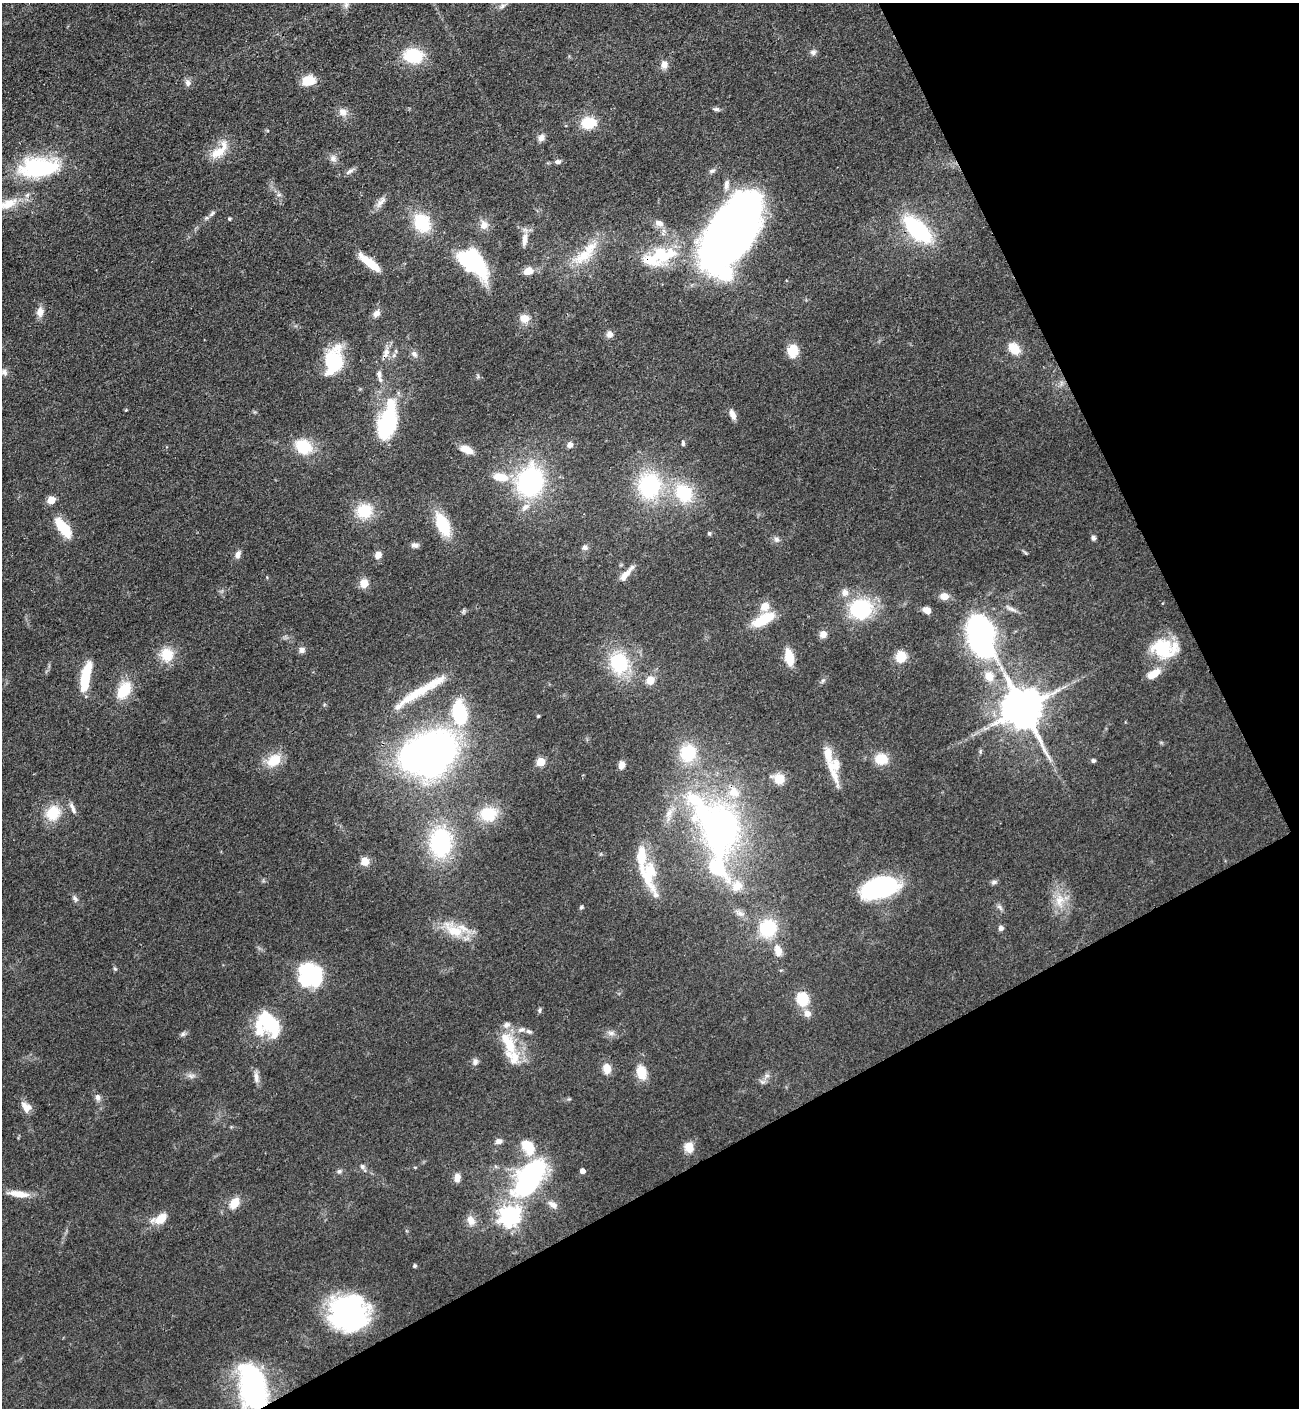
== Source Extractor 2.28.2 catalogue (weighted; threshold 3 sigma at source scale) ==
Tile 12 of 4 x 4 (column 4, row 3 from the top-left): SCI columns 4270-5566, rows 1506-2911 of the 5807 x 5823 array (HDU 1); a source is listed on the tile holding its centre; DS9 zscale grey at full resolution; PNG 1301 x 1410 px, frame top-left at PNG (2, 3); no overlay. Shown black and unused: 26% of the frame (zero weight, under 3 of 4 exposures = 9% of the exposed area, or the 3 px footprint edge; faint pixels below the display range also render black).
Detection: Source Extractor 2.28.2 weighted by HDU 2 'WHT'; one run over the whole footprint, this tile lists its part. Background 0.0404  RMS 0.0045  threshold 0.0201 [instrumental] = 3 sigma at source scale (4.5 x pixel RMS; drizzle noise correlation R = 1.50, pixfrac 1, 0.05/0.05 arcsec/px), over >= 5 px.
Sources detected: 182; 9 inside a brighter object's white glare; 1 long thin detection or spike segment (spike, bleed or trail) — not listed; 19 inside a brighter listed object's ellipse — not listed separately; the other 153 listed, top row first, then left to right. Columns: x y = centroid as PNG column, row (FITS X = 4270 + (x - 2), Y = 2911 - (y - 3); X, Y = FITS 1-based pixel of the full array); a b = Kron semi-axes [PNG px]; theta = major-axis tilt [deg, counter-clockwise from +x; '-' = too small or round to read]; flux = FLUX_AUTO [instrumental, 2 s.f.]
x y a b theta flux
346 5 10 6 80 1.8
502 6 10 5 31 1.4
813 52 8 7 - 1.5
413 56 19 15 -6 19
664 64 10 9 - 2.7
308 81 13 9 12 8.7
188 83 9 8 - 1.9
716 109 8 5 -8 1
343 112 12 10 -12 3.2
589 123 15 11 8 12
541 138 10 8 62 2.1
220 151 30 12 44 9
333 159 10 8 -16 2
558 162 7 5 17 1.4
39 168 48 23 4 42
350 171 13 5 33 1.7
712 171 9 5 14 1.1
726 185 14 7 86 2.9
381 202 20 7 50 3
7 204 34 13 17 12
212 213 10 5 47 1.4
229 219 4 4 - 0.63
422 223 18 14 -60 22
659 223 11 7 -19 2.8
484 225 11 10 - 3.6
917 229 27 12 -43 53
732 231 68 35 51 290
525 239 18 7 83 3.6
584 255 33 16 37 14
663 255 41 23 12 26
370 263 26 7 -39 11
470 263 35 16 -51 30
528 271 10 8 23 4.3
40 312 11 8 83 3.5
376 313 9 7 41 2.5
525 318 10 9 - 4.9
610 334 8 7 - 2.2
1014 348 10 8 -47 11
793 351 13 10 84 8.3
386 353 14 8 75 3.3
414 354 10 6 -51 1.7
394 355 6 5 - 1
333 361 24 20 -59 21
4 372 10 6 -69 1.5
379 374 10 6 -84 1.6
126 410 4 3 - 0.39
732 414 11 6 -67 2.8
388 422 25 12 74 63
683 443 6 4 -90 0.89
570 445 7 7 - 2.1
303 447 19 15 -26 15
466 450 13 7 -24 6.8
500 477 18 10 -8 9.4
530 482 29 24 72 65
649 486 26 23 87 40
684 493 21 17 -50 22
51 500 5 5 - 10
364 511 16 14 8 14
443 525 26 12 -66 18
63 527 23 9 -52 15
709 533 5 4 - 0.65
1093 538 6 5 - 1.4
776 539 8 7 - 1.5
415 545 10 6 -6 1.5
585 548 7 6 - 1.3
238 554 10 7 68 2.1
378 555 8 7 - 2.9
626 574 26 6 50 3.9
364 583 10 9 - 4.5
845 592 10 9 - 2.8
944 596 10 8 0 3.5
765 606 11 10 - 4.9
861 609 18 16 11 39
927 610 7 6 - 4.1
763 619 26 10 27 14
823 634 8 7 - 3
981 636 42 25 -77 96
1164 649 32 21 -5 21
302 650 8 8 - 1.7
167 655 15 13 -75 11
789 657 15 8 -79 11
901 657 12 10 75 7.8
619 663 22 18 -71 27
1154 674 15 8 32 6.9
86 677 33 8 79 17
650 680 8 8 - 5.4
124 690 20 12 58 13
1023 709 12 11 - 1800
459 713 23 14 -80 32
538 716 4 3 - 0.58
425 753 41 29 37 190
688 753 17 15 61 20
881 759 13 10 -15 9.6
274 760 17 13 33 10
1093 761 5 4 - 1.1
541 762 5 5 - 15
621 765 8 6 85 3.1
832 770 40 8 -66 7.6
779 779 12 10 -22 6.9
73 808 17 5 -66 2.2
53 813 17 15 53 12
488 814 14 12 -10 16
719 828 75 48 -68 150
441 843 29 22 87 45
641 857 40 12 -87 11
365 861 5 5 - 15
994 882 9 5 11 1.1
880 888 36 18 15 51
75 899 9 5 -62 1.2
1059 900 17 12 75 7.2
581 907 6 4 46 0.66
1000 907 10 4 -57 1.1
740 913 12 6 -25 2.2
768 928 17 15 63 25
1001 928 6 6 - 1.5
455 931 35 16 -35 13
778 950 16 10 -74 4.7
115 969 5 4 - 0.58
308 971 29 17 62 26
802 999 12 10 -79 13
539 1010 7 4 -86 0.73
807 1014 9 8 - 3
272 1026 28 21 -64 20
521 1030 11 7 12 2.1
611 1033 10 6 -9 1.8
183 1034 8 5 37 1.1
508 1043 38 15 -66 15
475 1062 8 8 - 1.6
607 1069 10 8 -77 5.2
641 1072 14 9 -77 8.6
191 1075 12 4 -5 1.5
767 1075 7 4 0 1
256 1077 16 6 -85 2.4
762 1082 8 6 -21 1.3
98 1097 9 6 -89 1.7
26 1107 14 10 -43 4.1
499 1141 8 7 - 1.9
528 1147 19 12 -55 11
689 1147 11 10 - 5.4
362 1166 7 6 - 1.2
339 1171 6 6 - 1
582 1171 4 4 - 2.5
457 1177 10 7 87 3
530 1178 30 15 58 140
18 1194 28 8 -7 5.9
234 1203 12 8 56 6.9
552 1204 13 7 -34 2.6
509 1216 7 7 - 280
160 1219 18 10 26 7.3
471 1221 13 9 -63 3.6
414 1266 4 4 - 0.89
349 1312 38 35 1 73
252 1387 43 22 -79 89
Overlapping masked pixels (flux is a lower limit): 2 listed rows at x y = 917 229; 252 1387
Isophote crosses this tile's border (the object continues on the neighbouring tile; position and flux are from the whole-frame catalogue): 2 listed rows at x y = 7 204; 252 1387